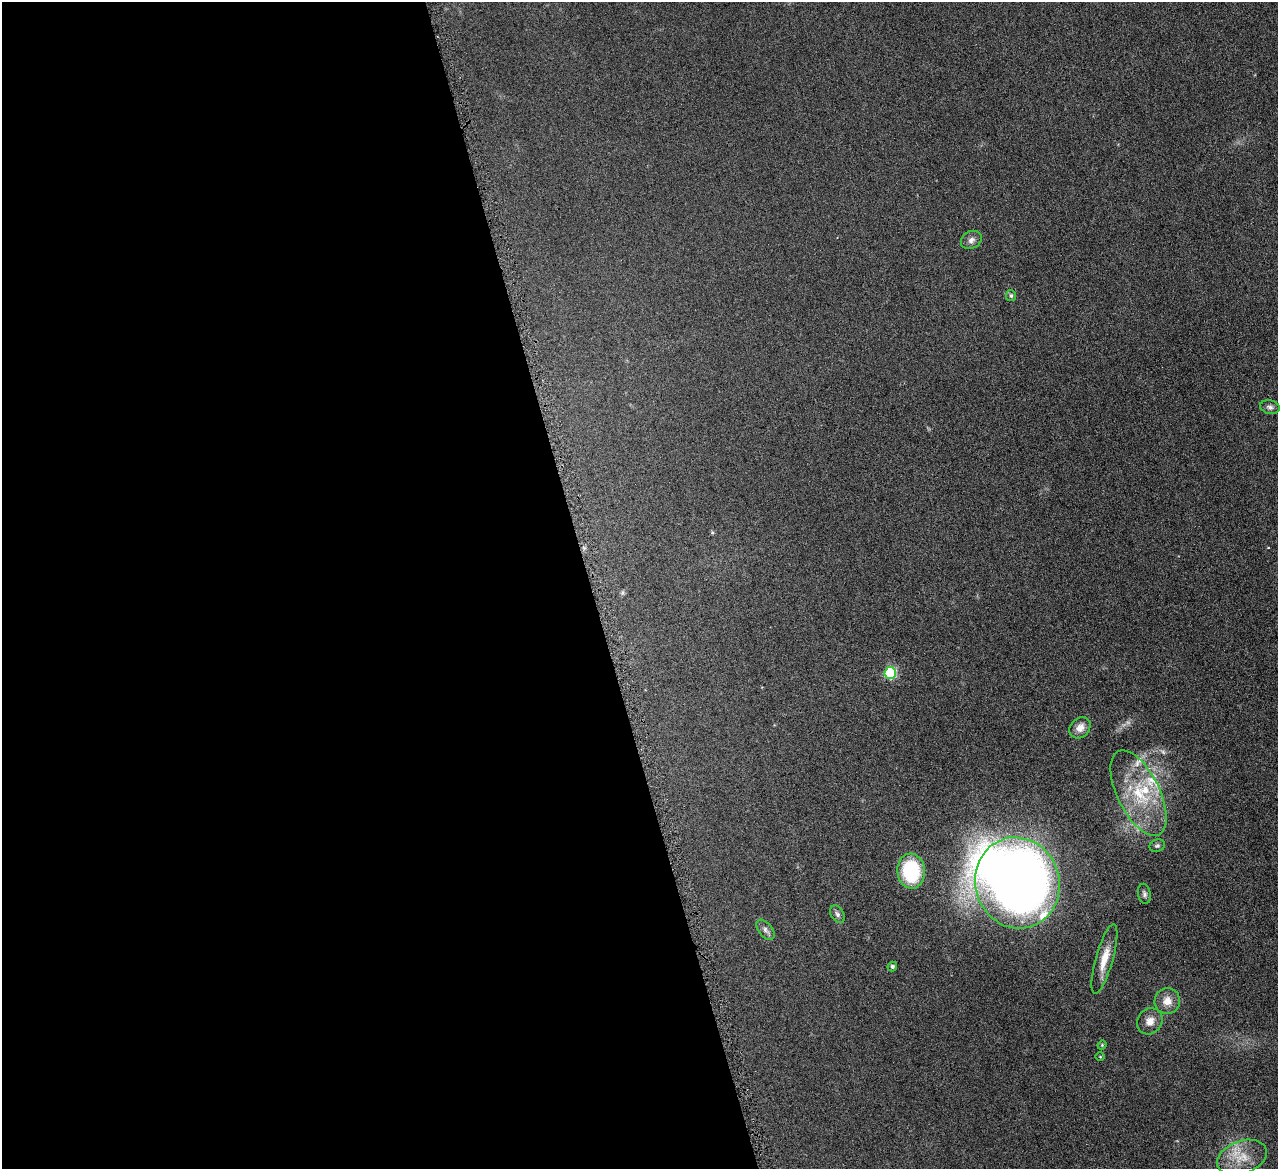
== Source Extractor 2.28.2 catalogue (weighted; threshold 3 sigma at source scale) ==
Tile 9 of 4 x 4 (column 1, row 3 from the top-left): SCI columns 6-1281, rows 1441-2607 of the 5114 x 5096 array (HDU 1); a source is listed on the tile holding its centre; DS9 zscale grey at full resolution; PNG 1280 x 1171 px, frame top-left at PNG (2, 2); each listed source drawn as its Kron ellipse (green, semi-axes under 4 px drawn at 4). Shown black and unused: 46% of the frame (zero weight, under 4 of 8 exposures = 1% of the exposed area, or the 3 px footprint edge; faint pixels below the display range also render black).
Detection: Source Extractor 2.28.2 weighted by HDU 2 'WHT'; one run over the whole footprint, this tile lists its part. Background 0.0891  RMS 0.0087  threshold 0.0355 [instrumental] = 3 sigma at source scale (4.09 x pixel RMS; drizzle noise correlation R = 1.36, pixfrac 0.8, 0.05/0.05 arcsec/px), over >= 5 px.
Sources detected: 26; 2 too faint to see at this stretch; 1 inside a brighter object's white glare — neither listed nor drawn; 4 inside a brighter listed object's ellipse — not listed separately; the other 19 listed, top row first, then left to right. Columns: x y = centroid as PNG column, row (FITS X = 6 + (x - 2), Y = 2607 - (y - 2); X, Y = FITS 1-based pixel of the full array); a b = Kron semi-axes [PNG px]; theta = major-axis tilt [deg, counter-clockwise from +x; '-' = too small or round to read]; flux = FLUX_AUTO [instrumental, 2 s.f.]
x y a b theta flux
971 240 11 8 29 3.7
1011 296 6 5 - 1.5
1270 407 10 7 -12 2.7
890 673 6 5 - 64
1080 728 12 9 46 6.7
1138 793 47 21 -64 47
1157 846 8 6 23 1.6
911 871 18 14 -84 51
1017 883 46 42 -74 670
1144 894 10 6 -80 2.2
837 914 10 6 -58 2.3
765 930 12 7 -52 2.9
1104 959 36 8 74 13
892 966 5 4 - 1.6
1167 1001 13 13 - 8.2
1150 1021 14 12 48 6.9
1102 1045 4 4 - 0.81
1100 1057 5 3 - 0.64
1242 1157 26 16 20 19